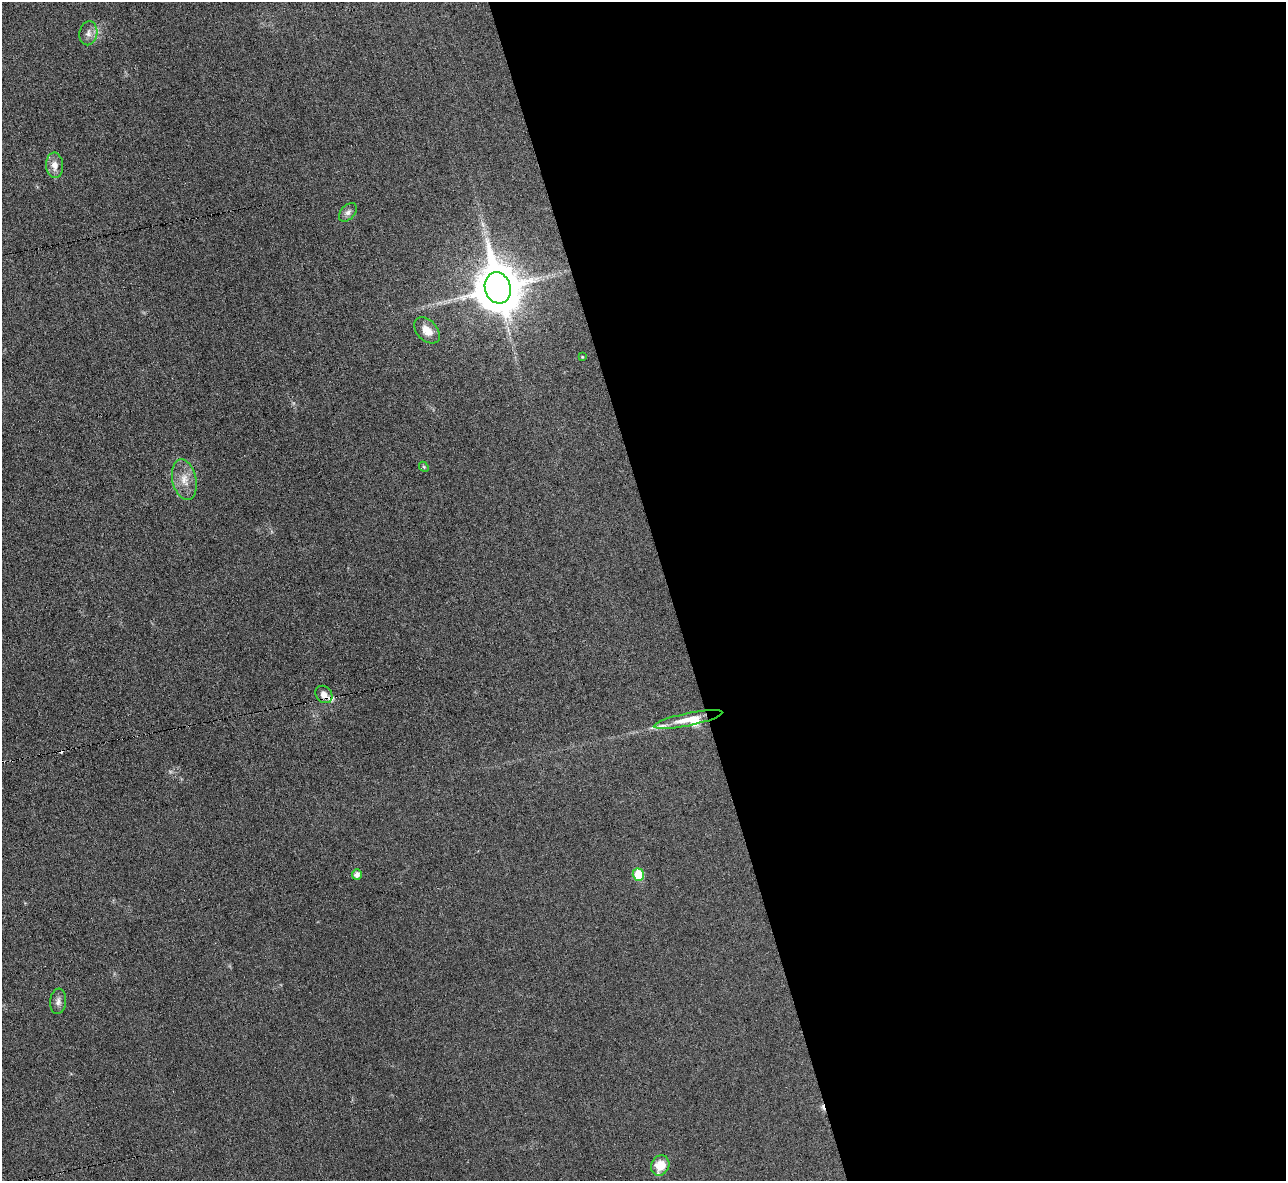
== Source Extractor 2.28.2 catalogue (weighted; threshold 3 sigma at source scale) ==
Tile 8 of 4 x 4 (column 4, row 2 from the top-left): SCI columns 3854-5137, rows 2502-3680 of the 5139 x 5124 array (HDU 1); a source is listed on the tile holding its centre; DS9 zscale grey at full resolution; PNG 1288 x 1183 px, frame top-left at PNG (2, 2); each listed source drawn as its Kron ellipse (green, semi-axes under 4 px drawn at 4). Shown black and unused: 48% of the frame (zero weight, under 3 of 6 exposures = <1% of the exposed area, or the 3 px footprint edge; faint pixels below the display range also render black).
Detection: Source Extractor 2.28.2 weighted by HDU 2 'WHT'; one run over the whole footprint, this tile lists its part. Background 0.035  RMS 0.0039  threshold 0.0158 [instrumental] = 3 sigma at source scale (4.09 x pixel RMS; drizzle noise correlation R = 1.36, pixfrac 0.8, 0.05/0.05 arcsec/px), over >= 5 px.
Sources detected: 19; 2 cosmic-ray / hot-pixel residue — neither listed nor drawn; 3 inside a brighter listed object's ellipse — not listed separately; the other 14 listed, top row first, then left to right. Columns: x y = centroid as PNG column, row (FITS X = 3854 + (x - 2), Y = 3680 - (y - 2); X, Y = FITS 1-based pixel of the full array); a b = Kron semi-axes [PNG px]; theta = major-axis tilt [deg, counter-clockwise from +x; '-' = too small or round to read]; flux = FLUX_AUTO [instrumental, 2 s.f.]
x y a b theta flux
88 33 12 9 79 2.1
55 165 12 8 -86 2.8
348 212 11 7 47 1.5
498 288 16 13 -73 1400
427 330 15 10 -46 4
582 357 4 4 - 0.32
424 467 5 4 - 0.45
184 480 20 12 -77 4.9
324 694 9 7 -48 2.3
688 719 35 6 12 5.9
357 874 5 5 - 1.7
638 875 6 5 - 11
58 1001 13 8 84 1.7
660 1165 10 8 63 6.2